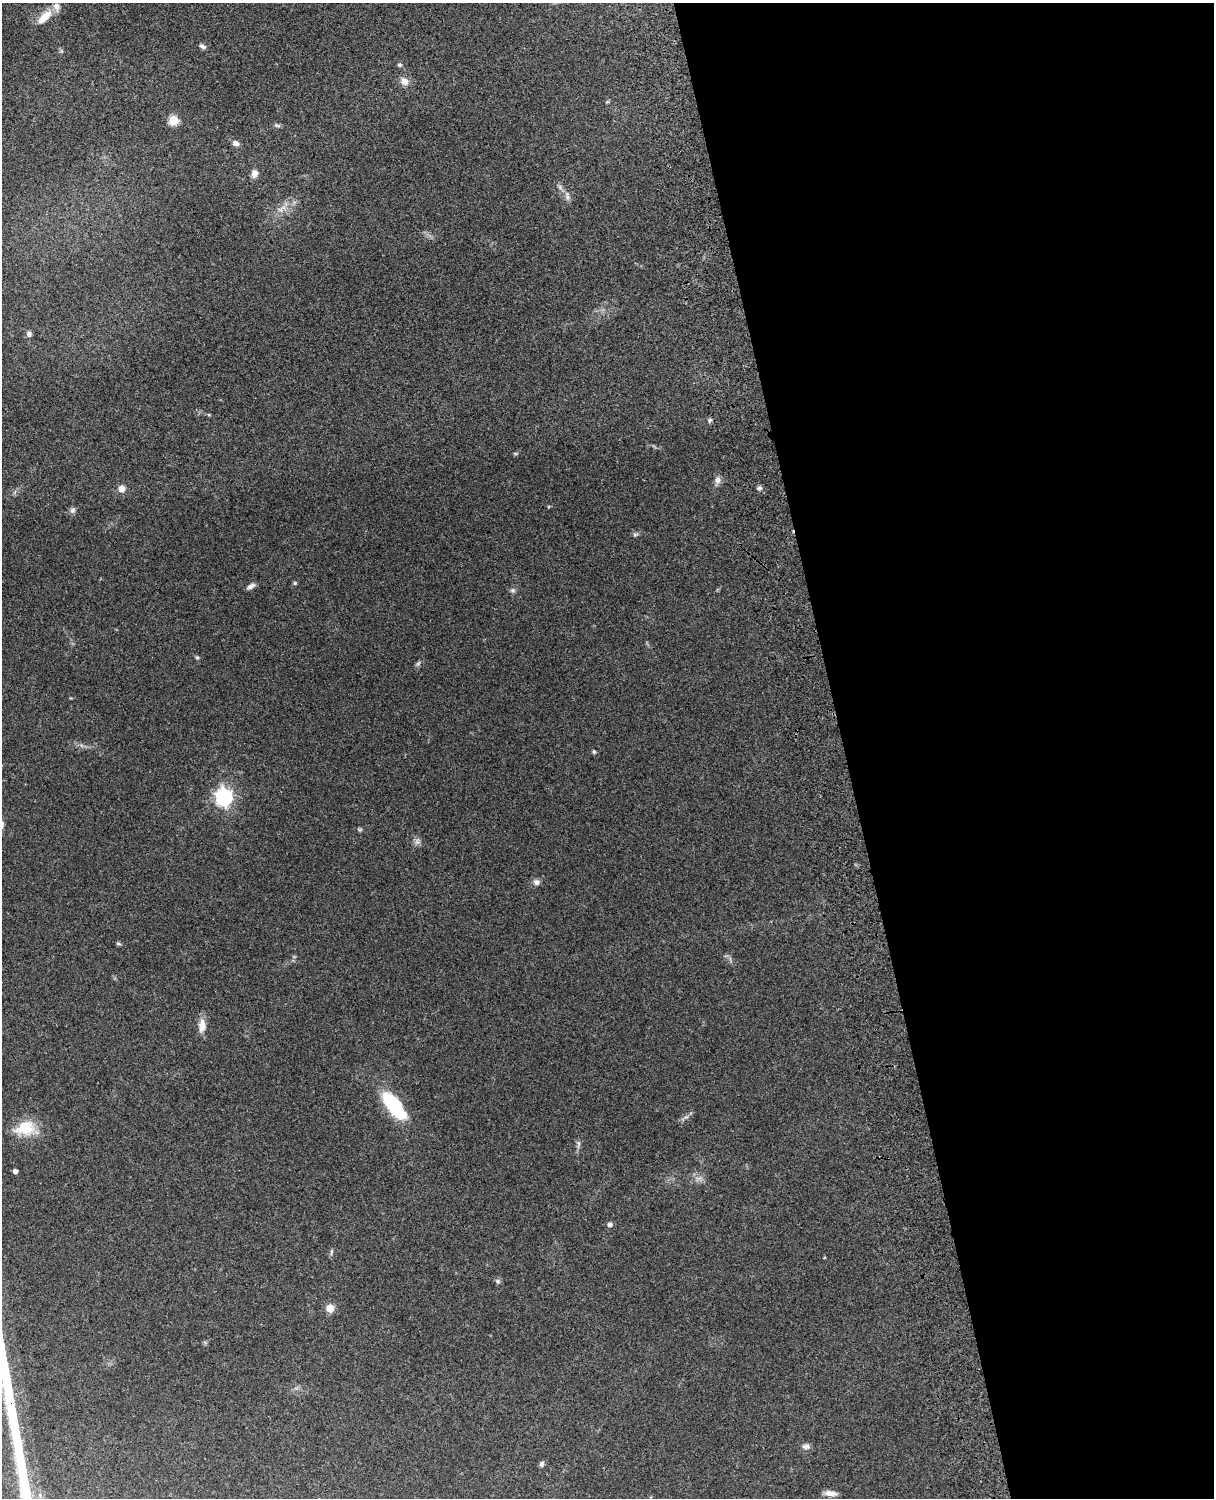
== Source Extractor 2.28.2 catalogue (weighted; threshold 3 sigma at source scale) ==
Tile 8 of 4 x 3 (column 4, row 2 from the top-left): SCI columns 3756-4967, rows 1659-3154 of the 5088 x 4927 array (HDU 1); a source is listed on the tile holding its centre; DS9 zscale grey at full resolution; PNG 1216 x 1500 px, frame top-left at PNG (2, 3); no overlay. Shown black and unused: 31% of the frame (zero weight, under 3 of 4 exposures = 6% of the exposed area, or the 3 px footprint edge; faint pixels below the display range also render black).
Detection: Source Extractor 2.28.2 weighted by HDU 2 'WHT'; one run over the whole footprint, this tile lists its part. Background 0.109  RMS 0.0066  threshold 0.0297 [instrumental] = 3 sigma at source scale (4.5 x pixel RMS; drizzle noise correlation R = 1.50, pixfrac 1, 0.05/0.05 arcsec/px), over >= 5 px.
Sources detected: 44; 1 inside a brighter listed object's ellipse — not listed separately; the other 43 listed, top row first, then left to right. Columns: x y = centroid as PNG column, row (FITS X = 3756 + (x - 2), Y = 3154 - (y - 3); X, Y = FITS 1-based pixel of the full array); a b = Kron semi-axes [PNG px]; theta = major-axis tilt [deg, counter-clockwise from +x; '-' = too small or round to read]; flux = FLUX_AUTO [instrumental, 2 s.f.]
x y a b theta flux
44 17 23 9 45 10
202 46 8 5 -28 2
400 65 6 5 - 1.3
404 81 12 10 -41 4.5
607 102 6 3 18 0.69
174 120 5 5 - 32
277 125 10 4 -12 1.3
236 143 8 6 -20 2.6
254 173 9 7 86 3.9
567 196 13 6 -75 2.8
280 210 7 4 18 1.7
29 334 6 6 - 2
710 420 7 5 71 1.2
718 480 10 8 88 3
759 488 7 5 22 1.5
121 489 6 6 - 6.4
73 510 8 7 - 1.9
635 534 6 4 43 1.1
295 583 5 5 - 0.9
251 586 11 5 30 2.8
513 590 8 6 -1 1.5
197 657 5 5 - 0.86
418 664 8 5 54 1.4
594 752 5 4 - 0.9
224 797 7 7 - 240
360 830 6 4 0 0.96
417 841 10 7 73 2.4
537 882 8 8 - 2.5
118 943 7 4 -17 1
202 1026 18 9 86 6.4
394 1106 34 13 -53 45
686 1117 7 4 18 1.4
25 1128 28 18 13 17
578 1144 10 6 -82 1.9
15 1171 4 4 - 2.6
699 1178 9 6 8 2.5
610 1224 6 6 - 2
331 1252 10 4 85 1.2
498 1281 7 5 -21 1.3
330 1308 6 6 - 13
806 1446 10 7 3 2.6
542 1464 7 6 - 1.6
830 1493 15 6 -5 4.2